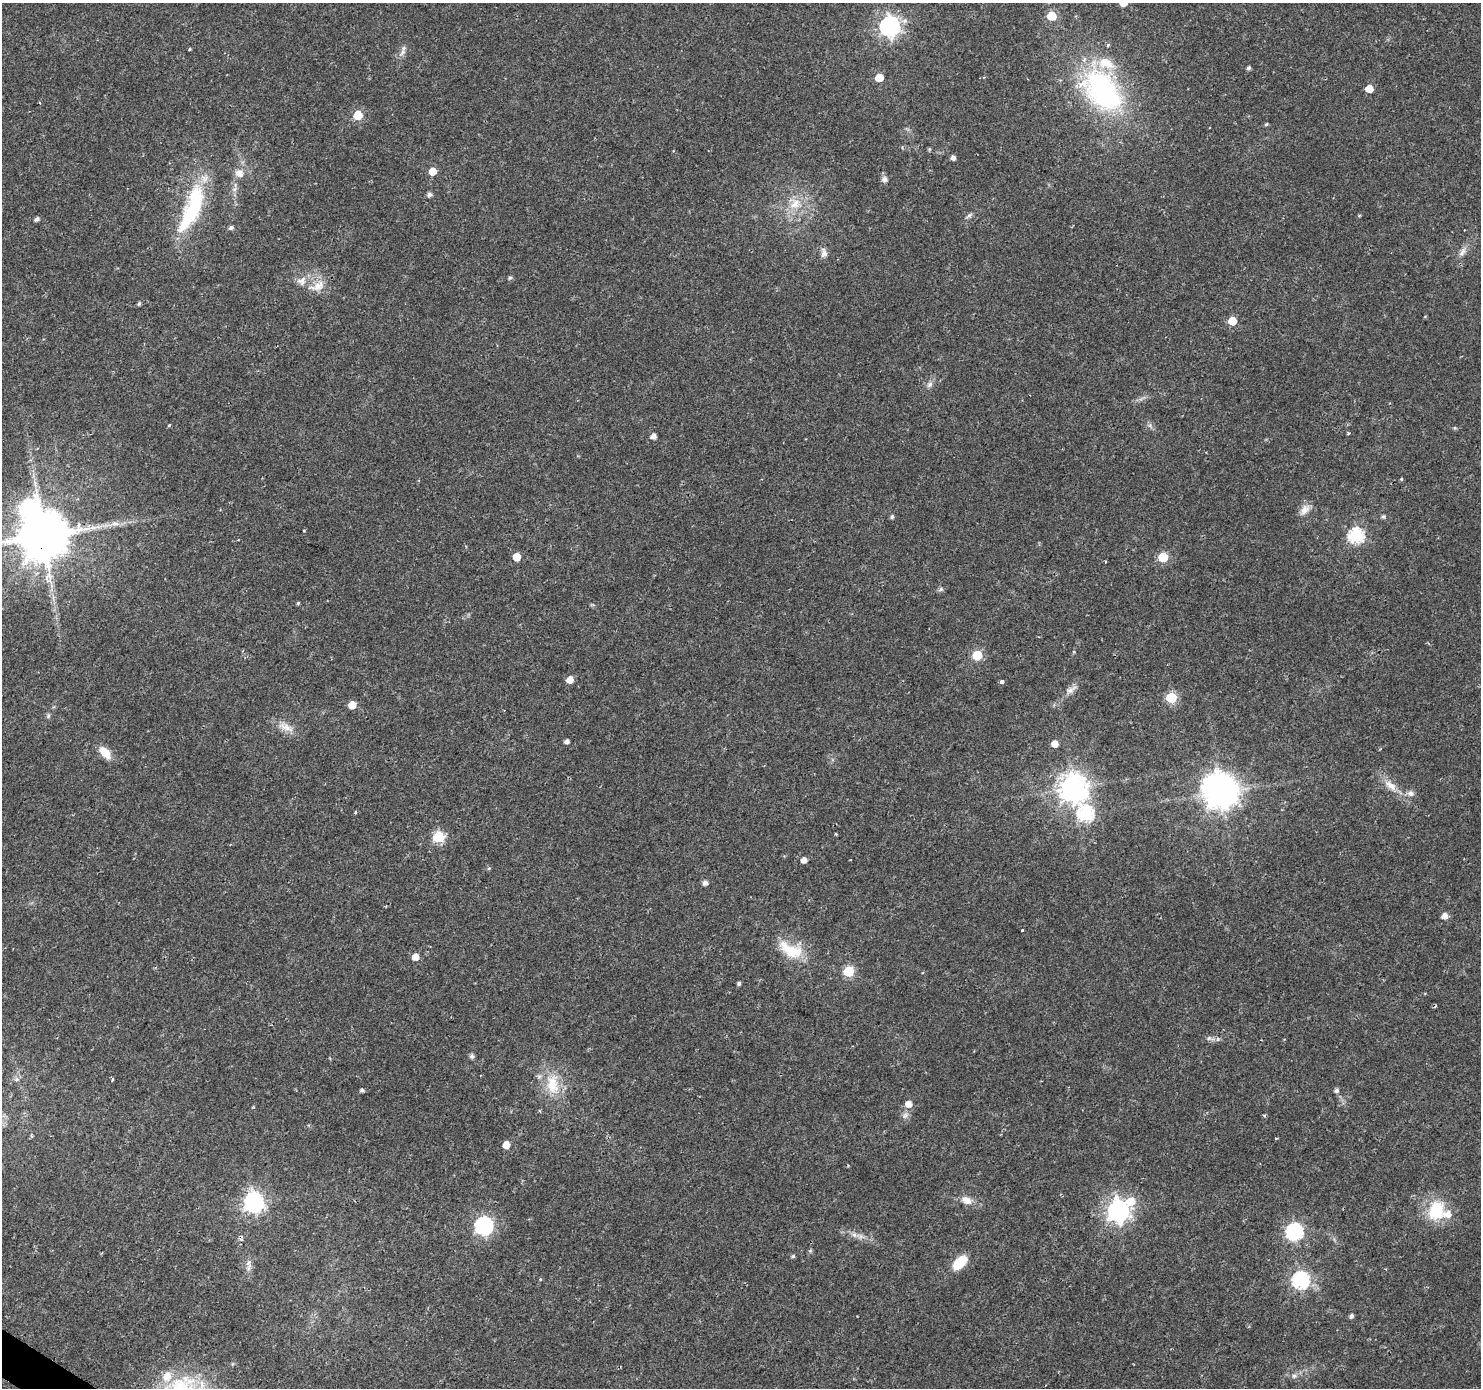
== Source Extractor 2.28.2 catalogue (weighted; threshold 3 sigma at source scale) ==
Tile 7 of 4 x 4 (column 3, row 2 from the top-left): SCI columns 2958-4436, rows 2956-4341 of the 5920 x 5979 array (HDU 1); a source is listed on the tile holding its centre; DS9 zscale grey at full resolution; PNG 1483 x 1390 px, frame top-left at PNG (2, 3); no overlay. Shown black and unused: <1% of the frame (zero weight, under 2 of 3 exposures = <1% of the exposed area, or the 3 px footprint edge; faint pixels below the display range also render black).
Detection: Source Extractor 2.28.2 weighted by HDU 2 'WHT'; one run over the whole footprint, this tile lists its part. Background 0.0207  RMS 0.0028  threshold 0.0126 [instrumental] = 3 sigma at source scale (4.5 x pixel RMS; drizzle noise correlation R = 1.50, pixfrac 1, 0.0396/0.0396 arcsec/px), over >= 5 px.
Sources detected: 111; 1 inside a brighter object's white glare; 3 cosmic-ray / hot-pixel residue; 1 long thin detection or spike segment (spike, bleed or trail) — not listed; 3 inside a brighter listed object's ellipse — not listed separately; the other 103 listed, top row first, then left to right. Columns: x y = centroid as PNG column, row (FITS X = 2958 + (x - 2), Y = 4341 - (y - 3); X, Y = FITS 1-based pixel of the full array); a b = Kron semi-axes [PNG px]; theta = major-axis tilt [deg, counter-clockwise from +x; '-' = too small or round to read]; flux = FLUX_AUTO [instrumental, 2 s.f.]
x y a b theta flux
1123 3 5 5 - 4.9
1051 16 6 6 - 12
905 21 8 8 - 1.3
890 26 8 8 - 130
1108 45 5 4 - 0.44
189 49 4 2 - 0.44
402 52 10 6 53 1.2
1249 68 5 4 - 0.64
879 78 5 5 - 5.3
1369 89 5 5 - 4.6
1102 91 40 25 -50 63
358 115 6 5 - 11
1266 124 5 4 - 0.37
953 158 4 4 - 1.2
432 171 6 5 - 3.9
239 173 12 10 -39 2.2
884 179 7 7 - 1.2
429 194 5 5 - 1
795 204 17 14 42 5.2
192 208 69 20 69 25
969 215 12 4 35 0.73
1359 215 4 4 - 0.33
37 219 4 4 - 1
231 227 6 5 - 0.73
1462 252 15 6 56 1.6
824 253 13 8 89 1.4
510 277 6 4 1 0.42
317 286 26 12 19 4.1
139 304 5 4 - 0.46
1232 321 5 5 - 7.4
930 384 9 7 46 1.1
169 425 4 3 - 0.32
1150 425 7 4 72 0.55
1455 428 5 5 - 0.35
1348 433 4 3 - 0.41
653 436 5 5 - 1.7
1401 479 4 4 - 0.33
1305 510 17 10 53 2.3
1383 516 6 5 - 0.47
892 517 5 4 - 0.6
304 531 3 2 - 0.27
43 536 14 12 31 1700
1356 536 7 7 - 53
516 557 5 5 - 5.4
1163 557 6 6 - 14
1105 561 3 2 - 0.48
941 589 6 5 - 0.52
298 603 4 4 - 0.35
977 655 6 6 - 16
570 680 5 5 - 3.2
1002 682 4 4 - 0.97
1071 690 18 7 36 1.7
1171 697 6 6 - 18
352 705 5 5 - 4.6
48 716 6 5 - 0.5
286 727 24 10 -26 3.3
567 741 4 4 - 1.2
1055 744 5 5 - 2.7
105 752 15 8 -47 4.5
1391 786 23 9 -43 3.6
1073 788 9 9 - 360
1221 792 11 10 - 510
1411 793 9 8 - 1.2
355 812 3 3 - 0.64
1086 814 8 7 - 51
836 834 3 3 - 0.25
438 837 6 6 - 25
804 860 5 4 - 2
489 868 5 4 - 0.35
705 883 5 5 - 1.3
1444 916 5 5 - 2
1022 930 3 3 - 0.93
790 950 38 17 -27 9.4
415 957 5 5 - 2.8
849 971 6 6 - 18
739 983 4 4 - 0.65
1209 1038 7 6 - 0.72
472 1056 7 6 - 0.66
17 1079 7 5 15 0.84
112 1080 3 2 - 0.58
552 1084 29 17 -85 9.1
362 1090 5 5 - 0.49
1336 1091 5 5 - 0.82
909 1104 6 6 - 2.3
905 1115 10 6 32 1
1276 1139 3 3 - 0.29
506 1145 5 5 - 4.1
967 1200 13 9 -24 2.6
1131 1201 8 8 - 5.7
254 1202 8 7 - 130
1435 1210 23 18 72 12
1118 1211 8 8 - 180
484 1226 7 7 - 87
1294 1232 7 7 - 66
854 1235 7 6 - 1
793 1256 5 4 - 0.48
960 1262 20 11 46 6.4
249 1263 6 4 82 2.6
540 1279 5 3 - 0.21
1301 1280 7 7 - 71
1351 1316 5 4 - 0.85
167 1376 13 11 65 3.9
1294 1376 7 7 - 0.88
Overlapping masked pixels (flux is a lower limit): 1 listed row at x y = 43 536
Isophote crosses this tile's border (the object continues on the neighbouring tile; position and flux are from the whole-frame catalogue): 2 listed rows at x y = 1123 3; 43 536